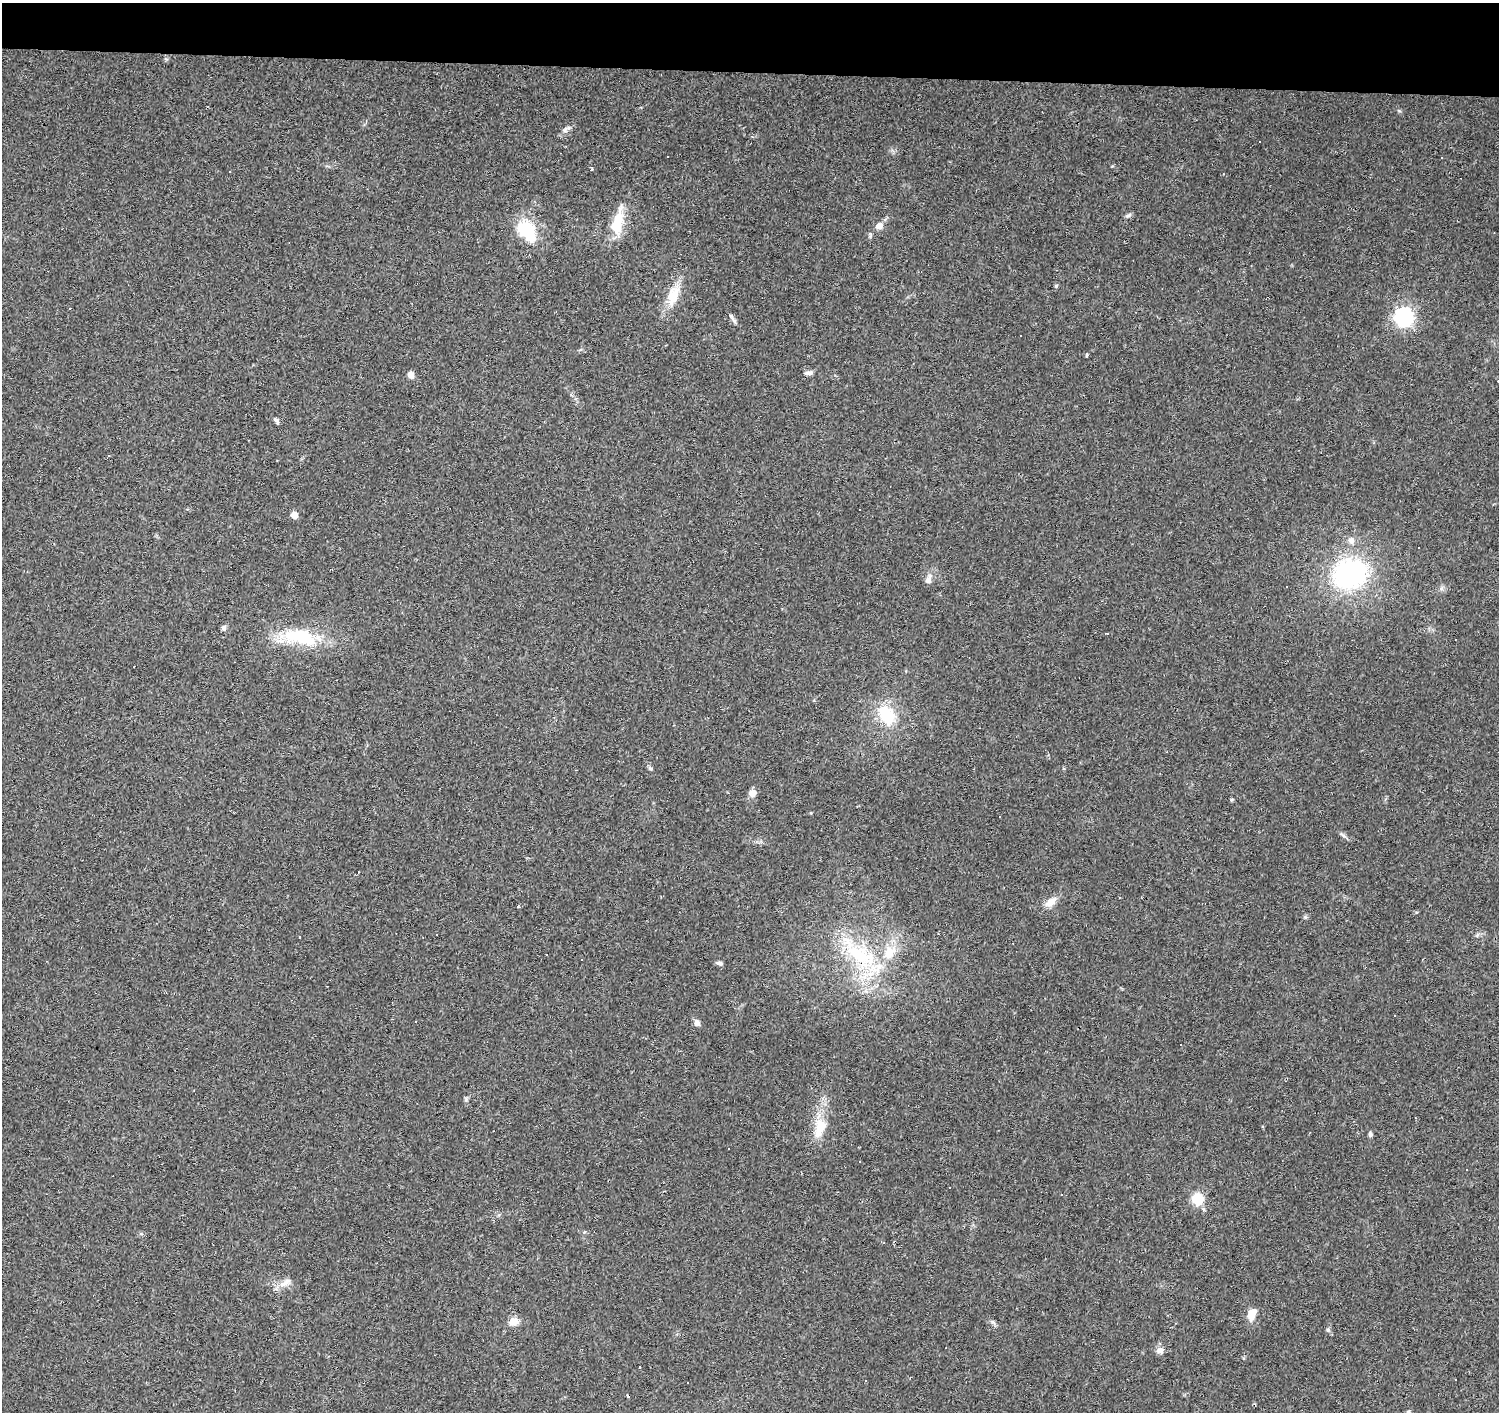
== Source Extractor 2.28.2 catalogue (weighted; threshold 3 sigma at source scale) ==
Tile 2 of 3 x 3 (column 2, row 1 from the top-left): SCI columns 1503-2999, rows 3100-4509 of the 4497 x 4734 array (HDU 1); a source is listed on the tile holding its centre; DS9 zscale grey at full resolution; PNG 1501 x 1414 px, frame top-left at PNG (2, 3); no overlay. Shown black and unused: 5% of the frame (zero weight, under 2 of 3 exposures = <1% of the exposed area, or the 3 px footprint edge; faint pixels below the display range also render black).
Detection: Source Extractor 2.28.2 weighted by HDU 2 'WHT'; one run over the whole footprint, this tile lists its part. Background 0.0299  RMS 0.0048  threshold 0.0214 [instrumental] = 3 sigma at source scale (4.5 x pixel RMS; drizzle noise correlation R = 1.50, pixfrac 1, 0.0396/0.0396 arcsec/px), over >= 5 px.
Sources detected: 77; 25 cosmic-ray / hot-pixel residue — not listed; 3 inside a brighter listed object's ellipse — not listed separately; the other 49 listed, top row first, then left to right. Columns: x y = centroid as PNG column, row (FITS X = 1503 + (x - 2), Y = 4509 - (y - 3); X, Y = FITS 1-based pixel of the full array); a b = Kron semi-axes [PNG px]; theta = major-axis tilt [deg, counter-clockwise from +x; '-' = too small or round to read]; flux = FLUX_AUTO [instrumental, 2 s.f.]
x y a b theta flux
565 129 8 7 - 1.6
1259 141 3 2 - 0.63
1442 157 2 2 - 0.44
592 169 3 3 - 2.1
1128 215 9 5 25 1.1
617 223 32 13 78 14
879 226 9 8 - 3
527 231 32 21 -53 20
1056 286 5 4 - 0.64
673 296 27 13 71 11
1404 317 7 7 - 180
734 321 12 5 -48 1.4
1087 355 4 3 - 0.74
809 373 11 5 6 1.5
411 375 7 6 - 2.7
276 421 10 4 -57 1.1
294 515 5 5 - 5.2
1351 540 9 8 - 2.3
1419 547 3 3 - 1.3
1350 574 26 21 16 92
928 579 12 7 74 2.7
224 628 5 5 - 1.8
1107 633 3 3 - 0.94
298 636 44 19 -2 26
887 715 29 20 -59 19
650 768 7 4 -29 0.76
752 793 9 9 - 2.9
1232 799 5 3 - 0.52
811 813 5 3 - 0.37
1343 835 11 4 -30 1.2
1051 902 16 9 35 4.3
300 937 3 2 - 0.68
423 937 3 2 - 0.32
868 959 35 26 -74 34
719 963 8 5 -14 1.1
697 1023 8 7 - 1.9
820 1127 22 16 85 10
1370 1134 6 5 - 0.93
860 1162 3 3 - 0.83
1466 1169 3 3 - 2.9
1197 1199 6 6 - 38
285 1283 20 8 33 4
1252 1314 15 8 63 5.3
514 1321 12 10 13 4.1
1328 1330 7 5 -75 1
1160 1350 10 8 5 2.4
1456 1379 3 2 - 0.73
865 1380 3 2 - 0.39
1408 1412 5 5 - 0.86
Isophote crosses this tile's border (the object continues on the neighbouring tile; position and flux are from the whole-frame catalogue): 1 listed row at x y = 1408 1412
Unlisted compact peaks at least as high as the median listed source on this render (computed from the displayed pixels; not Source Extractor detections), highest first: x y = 1399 111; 993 1322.